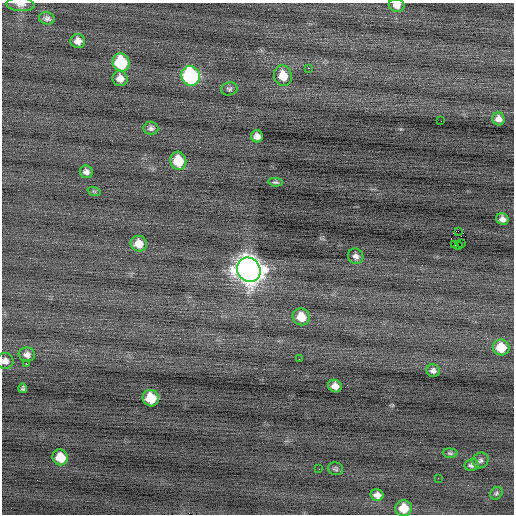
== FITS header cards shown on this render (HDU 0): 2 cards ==
NAXIS1  =                  512 / Axis length
NAXIS2  =                  512 / Axis length

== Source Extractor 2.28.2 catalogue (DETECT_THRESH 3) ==
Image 512 x 512 px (HDU 0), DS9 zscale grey, 1 PNG px = 1 image px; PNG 516 x 516 px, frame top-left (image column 1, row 512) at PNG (2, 3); each listed source drawn as its Kron ellipse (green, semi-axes under 4 px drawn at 4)
Background -0.0419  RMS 0.79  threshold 2.36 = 3 sigma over >= 5 px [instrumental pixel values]
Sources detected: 47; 1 with non-positive FLUX_AUTO (blend fragments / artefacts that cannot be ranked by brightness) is neither listed nor drawn; the other 46 listed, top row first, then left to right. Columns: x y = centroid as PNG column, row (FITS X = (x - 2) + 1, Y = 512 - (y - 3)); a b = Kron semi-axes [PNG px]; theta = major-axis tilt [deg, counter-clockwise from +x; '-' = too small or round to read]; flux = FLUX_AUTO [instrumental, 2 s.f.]
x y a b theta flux
20 4 14 7 -3 290
397 5 8 6 -11 360
47 18 8 6 -12 180
78 41 7 7 - 340
121 62 9 8 - 3400
308 68 2 2 - 430
191 76 10 9 - 9000
283 76 10 9 - 990
120 78 8 7 - 350
229 89 8 6 11 130
498 119 6 6 - 300
441 121 2 2 - 46
151 128 7 6 - 170
257 136 6 6 - 290
178 161 9 8 - 1500
86 172 6 6 - 220
276 182 7 4 -5 93
94 191 7 4 -19 66
502 219 6 5 - 250
458 231 2 2 - 7200
461 243 2 2 - 52
139 244 8 8 - 650
455 244 2 2 - 46
458 245 2 2 - 43
356 256 8 7 - 220
249 270 12 11 - 76000
301 317 9 8 - 850
501 347 8 8 - 1300
27 355 8 7 - 230
299 359 2 2 - 49
5 361 8 8 - 250
26 364 3 2 - 690
433 371 7 6 - 180
335 386 7 6 - 350
23 388 5 4 - 96
151 398 8 8 - 1400
450 453 7 4 -2 91
60 457 8 7 - 1100
480 460 8 7 - 140
471 465 7 6 - 170
319 469 2 2 - 32
335 469 8 6 -13 110
438 478 3 2 - 49
496 493 7 5 48 100
377 495 6 5 - 300
404 508 8 8 - 930
At the frame edge (FLAGS 8, measured only in part): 3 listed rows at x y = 20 4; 397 5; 5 361
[1 non-positive-flux detection neither listed nor drawn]